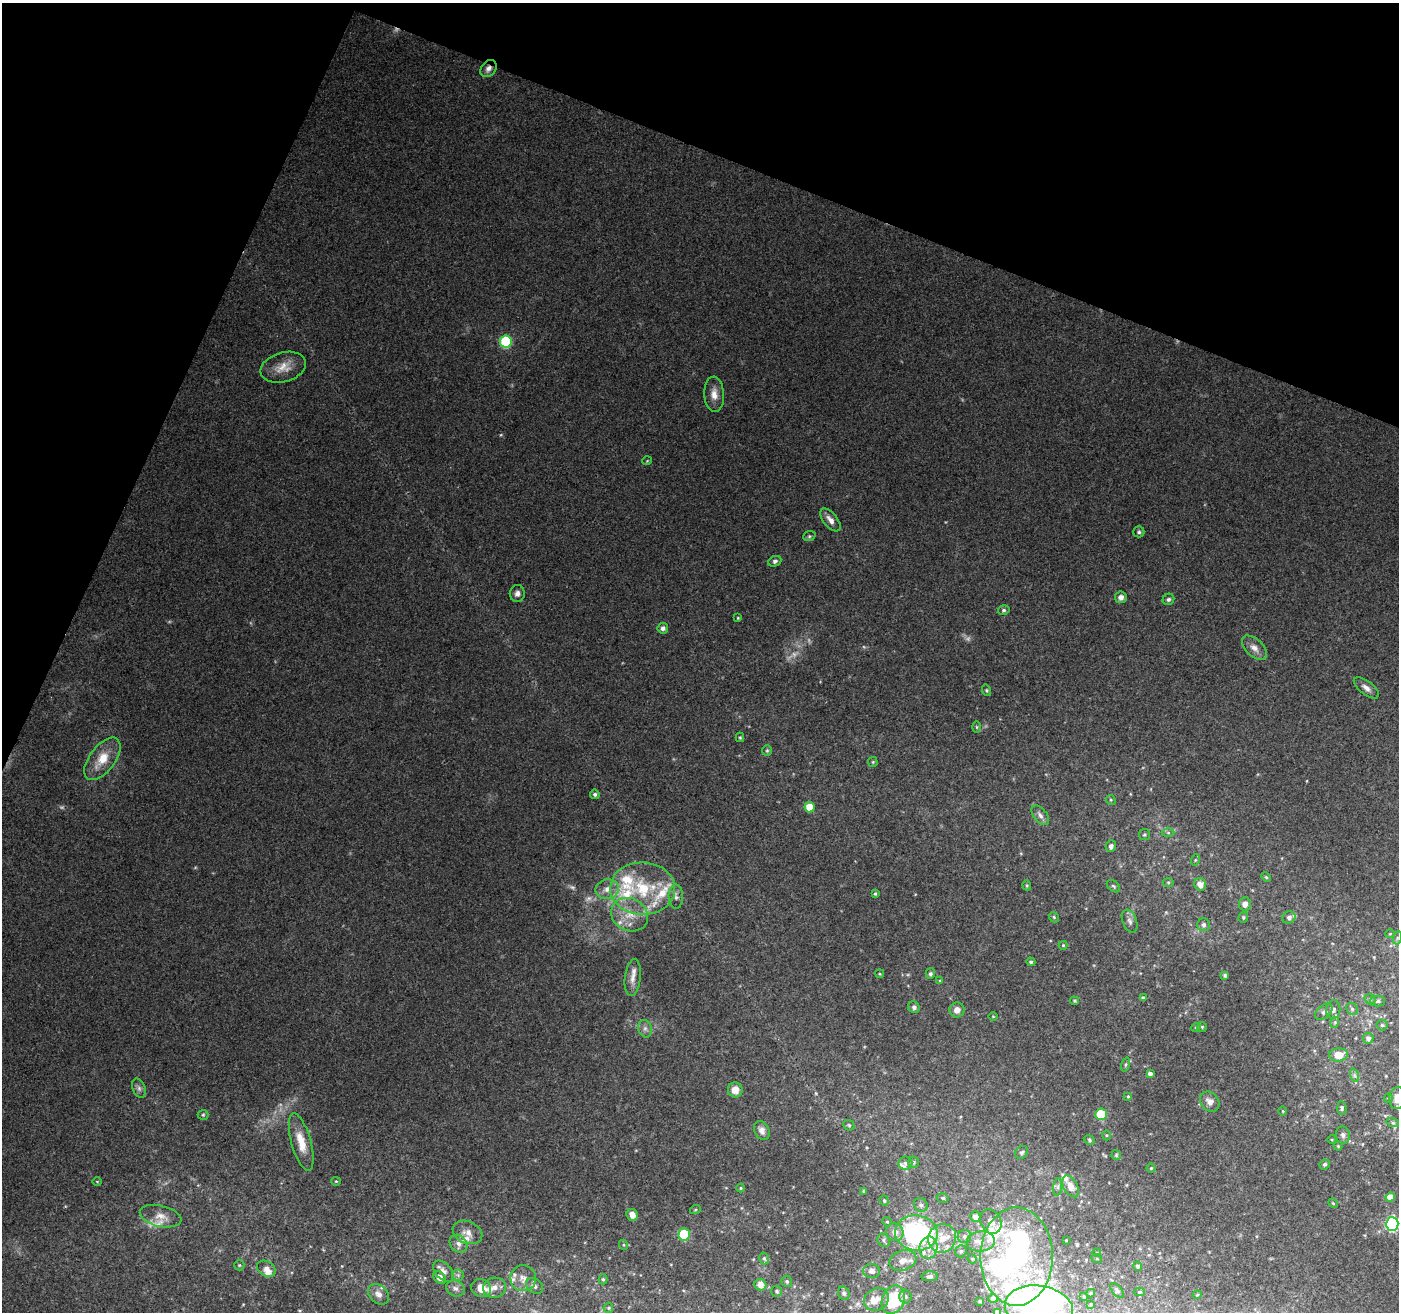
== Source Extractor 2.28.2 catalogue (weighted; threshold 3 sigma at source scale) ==
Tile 2 of 4 x 4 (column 2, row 1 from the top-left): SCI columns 1409-2805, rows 4206-5515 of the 5599 x 5725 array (HDU 1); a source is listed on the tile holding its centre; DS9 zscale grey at full resolution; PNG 1401 x 1314 px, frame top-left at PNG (2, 3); each listed source drawn as its Kron ellipse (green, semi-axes under 4 px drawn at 4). Shown black and unused: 20% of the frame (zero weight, under 3 of 4 exposures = <1% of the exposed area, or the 3 px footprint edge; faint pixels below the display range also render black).
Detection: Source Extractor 2.28.2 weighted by HDU 2 'WHT'; one run over the whole footprint, this tile lists its part. Background 0.228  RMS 0.0079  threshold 0.0357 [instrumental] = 3 sigma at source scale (4.5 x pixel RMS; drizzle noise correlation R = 1.50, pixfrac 1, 0.0396/0.0396 arcsec/px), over >= 5 px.
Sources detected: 212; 7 too faint to see at this stretch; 5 inside a brighter object's white glare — neither listed nor drawn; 29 inside a brighter listed object's ellipse — not listed separately; the other 171 listed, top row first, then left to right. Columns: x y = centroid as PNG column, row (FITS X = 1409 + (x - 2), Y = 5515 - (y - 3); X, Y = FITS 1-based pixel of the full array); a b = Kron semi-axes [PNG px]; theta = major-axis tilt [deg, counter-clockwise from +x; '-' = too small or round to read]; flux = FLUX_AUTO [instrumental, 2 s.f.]
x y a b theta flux
488 69 9 7 49 4
506 342 6 6 - 70
283 367 23 14 17 12
714 394 17 10 -87 7.9
647 461 5 3 - 0.61
830 520 13 7 -51 5.4
1139 532 5 5 - 1.6
809 536 6 5 - 1.3
775 561 7 5 25 1.9
517 594 8 7 - 3.2
1121 597 6 6 - 3.5
1168 599 6 5 - 2
1004 610 6 4 14 1.4
738 618 3 3 - 0.73
663 628 5 5 - 3.2
1254 648 15 8 -44 5.9
1366 688 15 6 -38 4.6
986 690 6 4 -73 1.1
977 727 5 3 - 0.87
740 737 5 4 - 0.93
767 751 5 5 - 1.1
102 759 25 12 53 18
873 762 5 5 - 0.93
595 794 5 4 - 2
1111 800 5 4 - 0.94
809 807 5 5 - 18
1040 815 11 6 -49 3.5
1168 833 6 4 -1 1.5
1144 835 5 5 - 1.3
1111 846 6 5 - 3
1195 860 6 3 71 0.91
1266 877 5 3 - 0.89
1168 882 5 3 - 0.93
1200 884 6 5 - 5.8
1027 885 5 4 - 0.93
1113 886 7 5 -40 1.5
643 888 32 26 -1 54
607 889 12 10 13 7.1
875 894 4 3 - 1.2
676 897 12 7 -88 3.8
1245 904 7 6 - 4.4
630 915 19 16 -27 17
1054 917 6 4 -48 1
1243 917 6 4 72 1.1
1289 917 7 6 - 2.6
1130 921 12 7 -69 3.2
1204 925 6 6 - 2.3
1390 934 5 3 - 0.67
1397 938 6 4 73 1.3
1063 945 4 4 - 0.83
1031 962 4 4 - 1.3
880 974 4 3 - 0.77
930 974 5 4 - 2
1225 975 4 4 - 2
633 977 18 8 83 6.7
940 981 4 4 - 0.79
1143 998 4 4 - 2.1
1370 999 6 5 - 1.2
1074 1001 5 3 - 0.93
1378 1001 7 5 0 1.8
914 1007 6 5 - 2.4
1333 1009 9 7 85 3.6
1352 1009 6 5 - 1.7
957 1010 7 7 - 5.3
1324 1012 10 6 40 2.9
993 1016 4 3 - 0.63
1335 1022 5 3 - 1.1
1382 1025 5 5 - 1.3
1196 1027 5 3 - 0.87
1202 1027 5 5 - 1.1
645 1029 9 6 -75 3
1368 1038 5 5 - 3.4
1338 1055 9 6 6 12
1126 1064 7 3 71 1.3
1150 1074 4 4 - 3.4
1354 1075 7 4 -71 1.6
139 1088 10 6 -70 2.8
735 1090 7 7 - 8.8
1128 1096 4 4 - 0.88
1388 1098 4 4 - 0.92
1397 1098 11 8 86 9.2
1210 1102 11 8 -49 4.8
1342 1108 7 4 -85 1.7
1283 1111 5 3 - 0.74
1101 1114 6 5 - 35
203 1115 5 5 - 1.2
1393 1123 6 4 -18 1.2
849 1125 6 5 - 1.3
762 1131 10 7 -66 4.4
1106 1135 5 3 - 0.83
1343 1135 8 7 - 3
1332 1139 4 3 - 0.76
1089 1140 6 4 -25 1.1
301 1142 30 9 -74 15
1338 1146 4 4 - 0.89
1022 1152 7 6 - 1.6
1116 1155 5 5 - 0.94
913 1162 5 5 - 1.8
905 1163 7 6 - 2.6
1325 1164 5 4 - 1.6
1151 1168 4 4 - 0.89
97 1181 5 3 - 0.7
336 1181 5 4 - 0.82
1070 1186 12 7 -60 7.1
1058 1187 9 4 82 1.8
741 1188 4 4 - 0.86
863 1191 3 3 - 0.97
1390 1197 5 4 - 7.6
943 1198 6 5 - 1.5
884 1201 5 4 - 1.2
1333 1203 5 4 - 0.9
921 1205 7 6 - 2.5
695 1210 5 3 - 0.77
632 1215 6 5 - 6
161 1216 21 10 -13 8.9
975 1217 5 5 - 4.8
991 1221 13 10 -63 6.4
887 1222 5 4 - 0.91
1392 1224 7 6 - 110
467 1232 15 11 -24 7
895 1232 9 8 - 5.8
916 1233 21 17 -5 150
684 1234 6 6 - 41
964 1236 7 6 - 2.7
942 1238 14 13 - 14
884 1240 7 5 -51 1.9
1066 1240 2 2 - 0.53
981 1241 14 10 6 8.6
458 1244 10 8 -45 4.2
624 1245 5 3 - 0.78
928 1248 11 9 81 7.5
961 1251 6 5 - 1.7
1097 1252 4 3 - 0.59
1017 1256 49 36 -90 140
764 1258 6 4 -74 1.7
972 1259 5 4 - 1
1097 1259 5 3 - 0.86
903 1261 14 10 19 6.5
239 1265 5 5 - 1.2
1138 1266 5 4 - 1.7
266 1269 10 7 -31 6.3
443 1271 12 7 -48 4.9
872 1271 8 7 - 2.8
458 1275 5 5 - 1.8
930 1276 8 5 0 2.3
439 1277 7 5 -42 6.4
523 1278 13 13 - 7.6
603 1279 5 4 - 1.2
787 1281 6 5 - 1.3
760 1285 6 5 - 6.7
535 1286 9 7 -37 3.1
455 1288 9 7 -25 3.5
481 1288 10 8 -22 9
495 1288 11 10 - 5.4
1117 1290 9 4 -50 1.6
777 1291 5 5 - 1.4
1139 1292 5 4 - 1.3
844 1293 7 5 -63 1.8
1091 1293 4 3 - 1.1
378 1294 12 8 -43 5
1197 1295 4 3 - 0.71
905 1297 7 6 - 2
1084 1297 3 3 - 0.79
993 1299 5 4 - 2.2
877 1300 13 11 29 6
893 1300 15 11 67 38
980 1301 4 2 - 0.62
1091 1304 4 3 - 0.82
608 1308 5 4 - 1.1
1039 1308 34 22 -9 190
997 1312 4 4 - 2.2
Overlapping masked pixels (flux is a lower limit): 1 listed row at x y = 488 69
Isophote crosses this tile's border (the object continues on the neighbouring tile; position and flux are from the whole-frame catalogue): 3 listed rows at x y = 1397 1098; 1039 1308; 997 1312